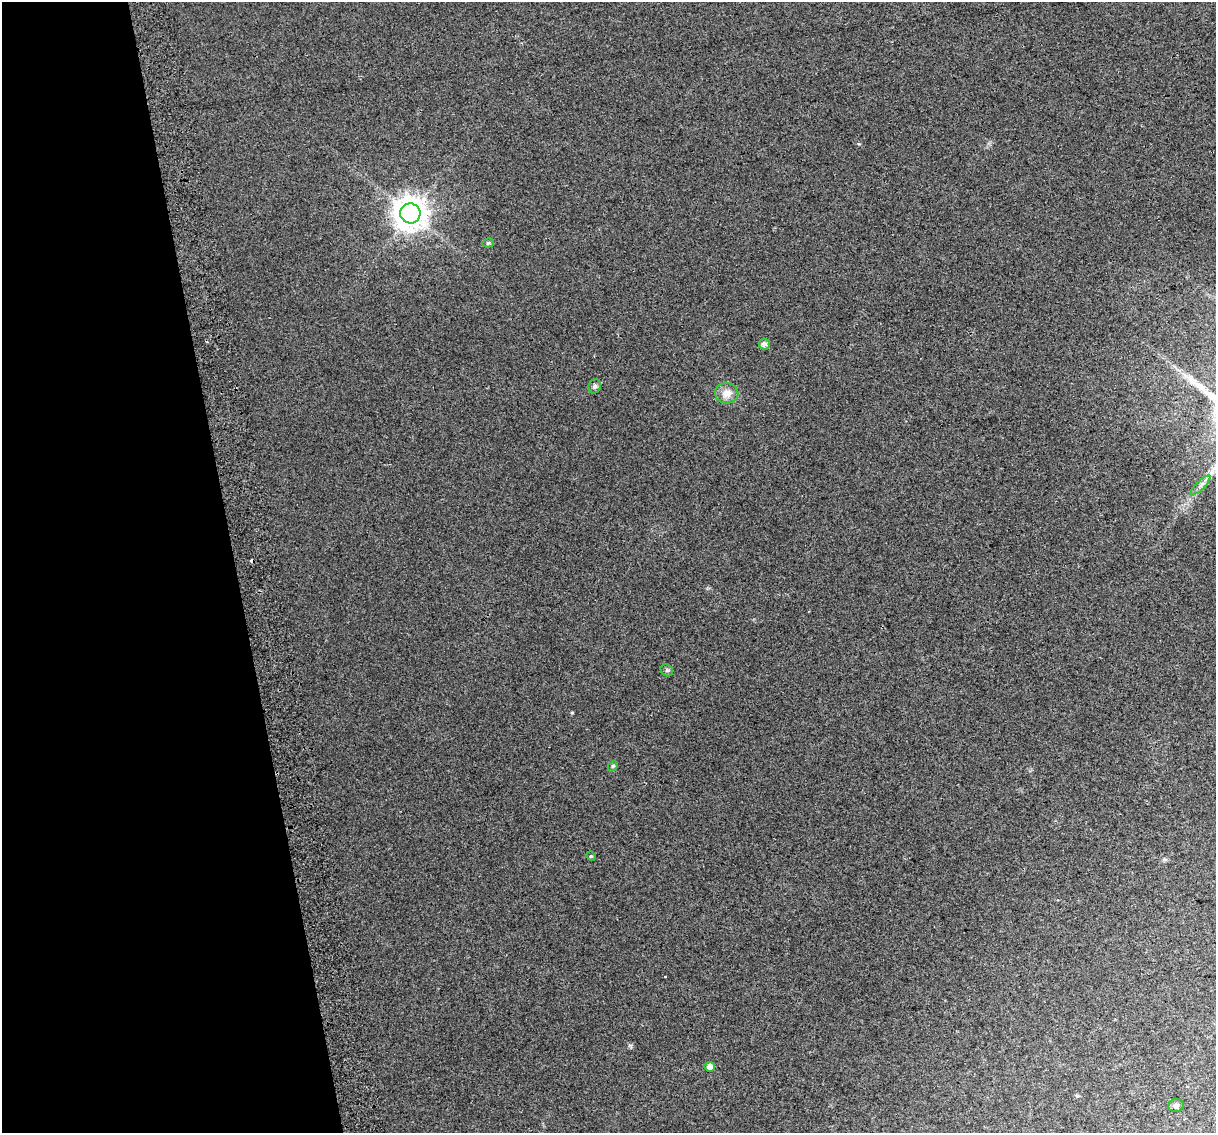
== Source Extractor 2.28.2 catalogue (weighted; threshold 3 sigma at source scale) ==
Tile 5 of 4 x 4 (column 1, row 2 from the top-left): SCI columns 42-1255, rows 2344-3474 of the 4939 x 4638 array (HDU 1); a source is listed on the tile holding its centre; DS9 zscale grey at full resolution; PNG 1218 x 1135 px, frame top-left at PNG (2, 2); each listed source drawn as its Kron ellipse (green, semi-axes under 4 px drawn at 4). Shown black and unused: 19% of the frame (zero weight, under 2 of 3 exposures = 2% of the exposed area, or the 3 px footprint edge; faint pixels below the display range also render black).
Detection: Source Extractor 2.28.2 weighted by HDU 2 'WHT'; one run over the whole footprint, this tile lists its part. Background 0.0216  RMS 0.0096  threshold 0.0433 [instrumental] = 3 sigma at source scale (4.5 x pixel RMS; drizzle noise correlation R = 1.50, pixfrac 1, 0.0396/0.0396 arcsec/px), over >= 5 px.
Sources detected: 13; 2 cosmic-ray / hot-pixel residue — neither listed nor drawn; the other 11 listed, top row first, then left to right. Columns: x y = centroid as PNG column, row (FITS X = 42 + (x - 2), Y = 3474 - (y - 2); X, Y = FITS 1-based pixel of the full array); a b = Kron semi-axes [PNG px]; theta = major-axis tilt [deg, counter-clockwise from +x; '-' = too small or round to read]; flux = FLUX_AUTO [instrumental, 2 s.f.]
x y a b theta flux
410 213 10 10 - 1600
488 243 5 4 - 1.5
764 344 5 5 - 4.3
595 386 7 6 - 2.4
727 393 11 10 - 8.8
1200 485 13 3 45 2.9
667 670 7 5 -43 1.7
613 766 6 4 44 1.2
591 856 5 4 - 1.1
710 1067 5 5 - 6.5
1176 1105 8 6 18 2.5